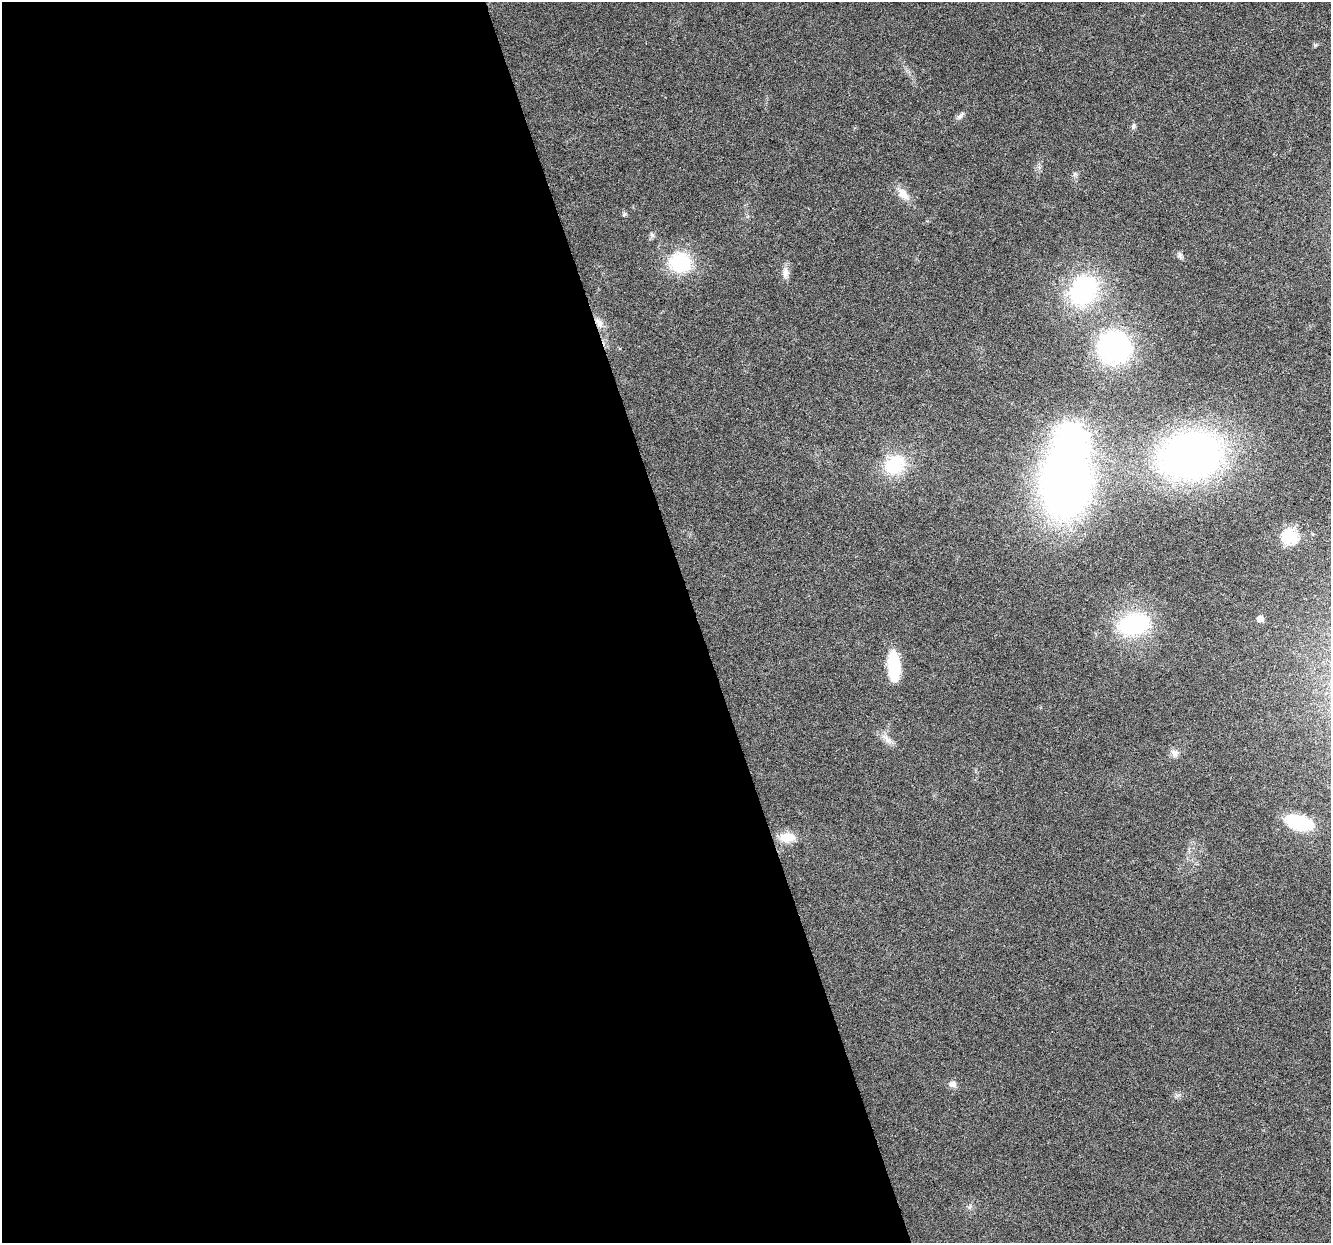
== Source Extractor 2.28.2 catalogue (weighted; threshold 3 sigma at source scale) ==
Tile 9 of 4 x 4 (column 1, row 3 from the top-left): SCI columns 3-1331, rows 1350-2590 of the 5317 x 5130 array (HDU 1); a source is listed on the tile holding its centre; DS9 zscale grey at full resolution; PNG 1333 x 1245 px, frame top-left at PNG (2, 2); no overlay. Shown black and unused: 52% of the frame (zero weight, under 3 of 6 exposures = <1% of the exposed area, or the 3 px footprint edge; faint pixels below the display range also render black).
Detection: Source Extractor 2.28.2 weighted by HDU 2 'WHT'; one run over the whole footprint, this tile lists its part. Background 0.0256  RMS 0.0026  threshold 0.0107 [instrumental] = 3 sigma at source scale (4.09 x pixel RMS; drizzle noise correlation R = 1.36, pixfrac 0.8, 0.0396/0.0396 arcsec/px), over >= 5 px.
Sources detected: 24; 1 inside a brighter object's white glare — not listed; the other 23 listed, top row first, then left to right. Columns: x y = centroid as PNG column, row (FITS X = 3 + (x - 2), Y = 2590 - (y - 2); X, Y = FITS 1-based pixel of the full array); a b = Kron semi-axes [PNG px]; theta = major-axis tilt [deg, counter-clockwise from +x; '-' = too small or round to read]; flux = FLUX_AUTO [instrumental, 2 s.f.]
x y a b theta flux
960 116 14 5 48 0.8
1133 126 8 5 82 0.49
903 194 19 10 -48 2.7
624 214 6 5 - 0.4
652 235 7 5 -45 0.52
1180 255 8 7 - 0.65
680 263 22 20 -4 15
785 273 16 8 -89 1.6
1083 290 21 16 48 41
599 323 13 8 -54 1.6
1114 347 25 25 - 48
1071 438 9 9 - 270
1191 455 53 38 12 120
894 465 26 22 42 11
1290 536 7 6 - 43
1260 619 5 5 - 1.9
1134 624 27 17 12 27
894 665 28 11 -87 13
887 739 19 7 -37 1.7
1174 753 11 9 -71 1.2
1299 822 27 12 -14 14
787 837 19 12 4 4
953 1084 10 9 - 1.1
Overlapping masked pixels (flux is a lower limit): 1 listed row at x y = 599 323
Unlisted compact peaks at least as high as the median listed source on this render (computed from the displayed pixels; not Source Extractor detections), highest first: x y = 1315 45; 969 1207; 1075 174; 1179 1095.